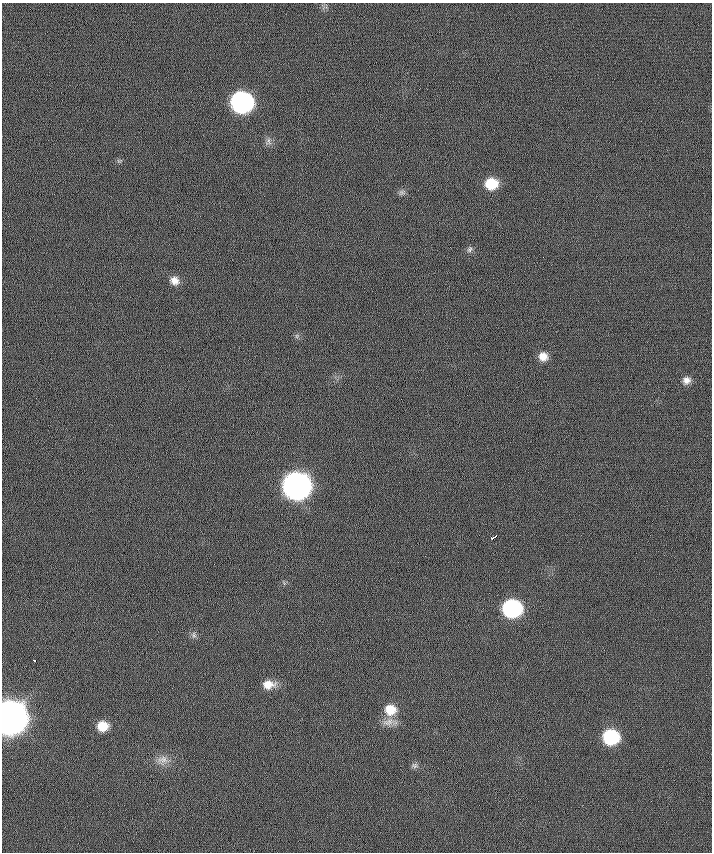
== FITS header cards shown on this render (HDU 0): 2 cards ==
NAXIS1  =                  710 /
NAXIS2  =                  850 /

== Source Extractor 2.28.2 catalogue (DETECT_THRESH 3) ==
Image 710 x 850 px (HDU 0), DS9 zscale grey, 1 PNG px = 1 image px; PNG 714 x 854 px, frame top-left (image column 1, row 850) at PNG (2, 3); no overlay
Background 0.463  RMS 6.2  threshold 18.6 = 3 sigma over >= 5 px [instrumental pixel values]
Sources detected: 20; all 20 listed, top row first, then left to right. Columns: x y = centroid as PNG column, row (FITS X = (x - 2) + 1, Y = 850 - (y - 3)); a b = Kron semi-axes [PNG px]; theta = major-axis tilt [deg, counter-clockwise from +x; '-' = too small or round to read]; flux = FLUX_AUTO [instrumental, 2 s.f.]
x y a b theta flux
242 102 13 12 - 1.6e+05
491 184 11 10 - 1.1e+04
402 192 9 6 -1 1.1e+03
470 249 8 6 53 9.8e+02
174 281 11 9 -31 3.1e+03
543 356 8 8 - 3.7e+03
686 380 9 8 - 2.3e+03
296 486 13 12 - 5.2e+05
494 537 7 3 33 6.7e+03
512 608 12 11 - 8.0e+04
194 635 9 6 -73 1.3e+03
34 660 3 3 - 1.8e+03
268 684 16 11 4 5.5e+03
390 710 14 13 - 8.3e+03
9 717 13 13 - 1.6e+06
388 722 22 9 10 4.2e+03
103 726 11 10 - 7.6e+03
611 737 12 11 - 3.6e+04
162 760 17 11 8 4.4e+03
414 765 9 8 - 1.3e+03
At the frame edge (FLAGS 8, measured only in part): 1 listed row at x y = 9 717